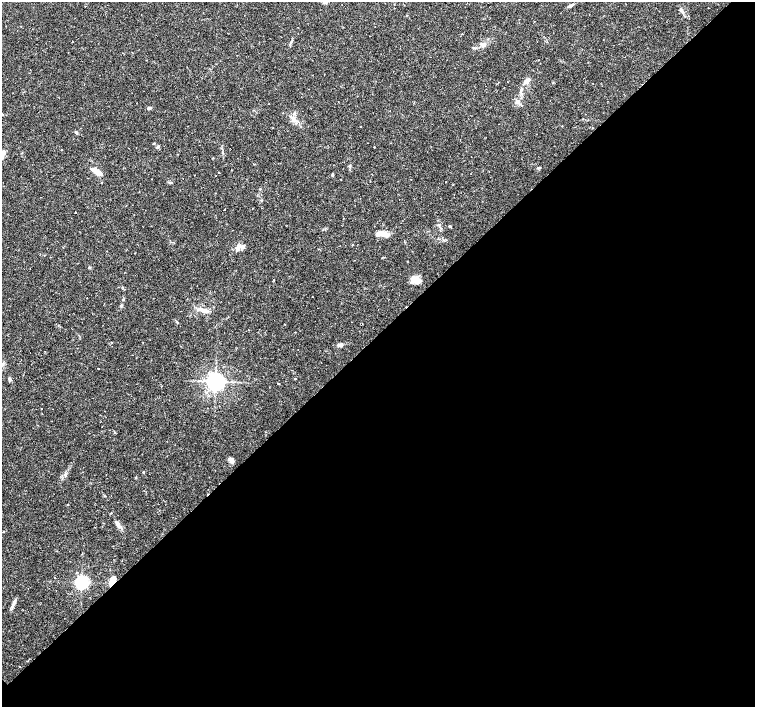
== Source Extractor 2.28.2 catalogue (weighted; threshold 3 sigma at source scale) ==
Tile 12 of 4 x 4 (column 4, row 3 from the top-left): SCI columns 4516-6020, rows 1563-2972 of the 6021 x 6009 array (HDU 1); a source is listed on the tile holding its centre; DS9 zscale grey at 2 x 2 block average (1 PNG px = mean of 2 x 2 image px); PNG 757 x 709 px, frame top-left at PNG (2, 2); no overlay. Shown black and unused: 53% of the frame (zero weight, under 2 of 3 exposures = <1% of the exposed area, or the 3 px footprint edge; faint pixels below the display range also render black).
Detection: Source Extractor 2.28.2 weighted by HDU 2 'WHT'; one run over the whole footprint, this tile lists its part. Background 0.0388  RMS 0.0031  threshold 0.0141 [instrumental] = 3 sigma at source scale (4.5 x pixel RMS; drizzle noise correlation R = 1.50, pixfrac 1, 0.0396/0.0396 arcsec/px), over >= 5 px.
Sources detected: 75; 17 cosmic-ray / hot-pixel residue — not listed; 3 inside a brighter listed object's ellipse — not listed separately; the other 55 listed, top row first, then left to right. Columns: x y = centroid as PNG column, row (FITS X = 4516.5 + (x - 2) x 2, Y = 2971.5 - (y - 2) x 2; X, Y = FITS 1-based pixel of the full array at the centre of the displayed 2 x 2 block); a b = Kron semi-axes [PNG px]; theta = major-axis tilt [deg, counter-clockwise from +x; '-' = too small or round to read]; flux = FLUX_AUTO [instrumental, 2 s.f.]
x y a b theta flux
85 6 2 2 - 3.9
570 6 8 3 21 1.5
682 11 10 3 -61 2
462 33 2 2 - 1
483 44 6 4 -6 2.1
474 48 5 2 - 0.79
146 60 2 2 - 0.31
527 80 10 4 40 2.9
521 89 4 3 - 0.87
518 102 7 5 33 2.5
222 106 2 2 - 0.61
149 108 4 3 - 1.3
294 113 4 3 - 0.95
294 119 4 2 - 1.1
76 132 4 3 - 1.1
20 142 2 2 - 0.47
154 143 3 2 - 0.46
158 147 4 3 - 1.8
62 150 2 2 - 1.3
22 153 2 2 - 0.39
350 166 5 2 - 0.75
538 168 6 3 12 0.94
97 172 14 5 -30 7.5
219 172 2 2 - 6.5
332 175 4 2 - 0.74
224 209 2 2 - 1.8
76 212 2 2 - 0.31
439 225 4 3 - 0.82
450 226 4 3 - 0.66
382 233 12 6 -9 4.8
243 247 5 3 - 1.2
237 249 7 3 86 1.7
89 267 4 3 - 0.8
414 279 8 7 - 8.7
312 296 2 2 - 0.2
87 298 2 2 - 1
123 299 3 3 - 0.68
121 305 3 3 - 0.68
317 308 2 2 - 0.48
203 310 11 5 -20 4.7
177 322 4 2 - 0.61
111 342 2 2 - 0.37
340 345 6 4 11 2.7
98 368 2 2 - 1.1
295 378 2 2 - 2.9
10 380 5 3 - 1.6
215 381 4 4 - 460
278 383 3 2 - 0.35
231 460 6 4 -50 3.7
143 472 3 2 - 0.47
118 524 9 4 -55 3.1
54 577 2 2 - 0.91
112 581 7 4 75 8.7
82 582 4 4 - 170
13 604 14 3 68 3
Overlapping masked pixels (flux is a lower limit): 1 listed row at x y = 112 581
Diffuse or blended objects may show on this block-average render without a row.